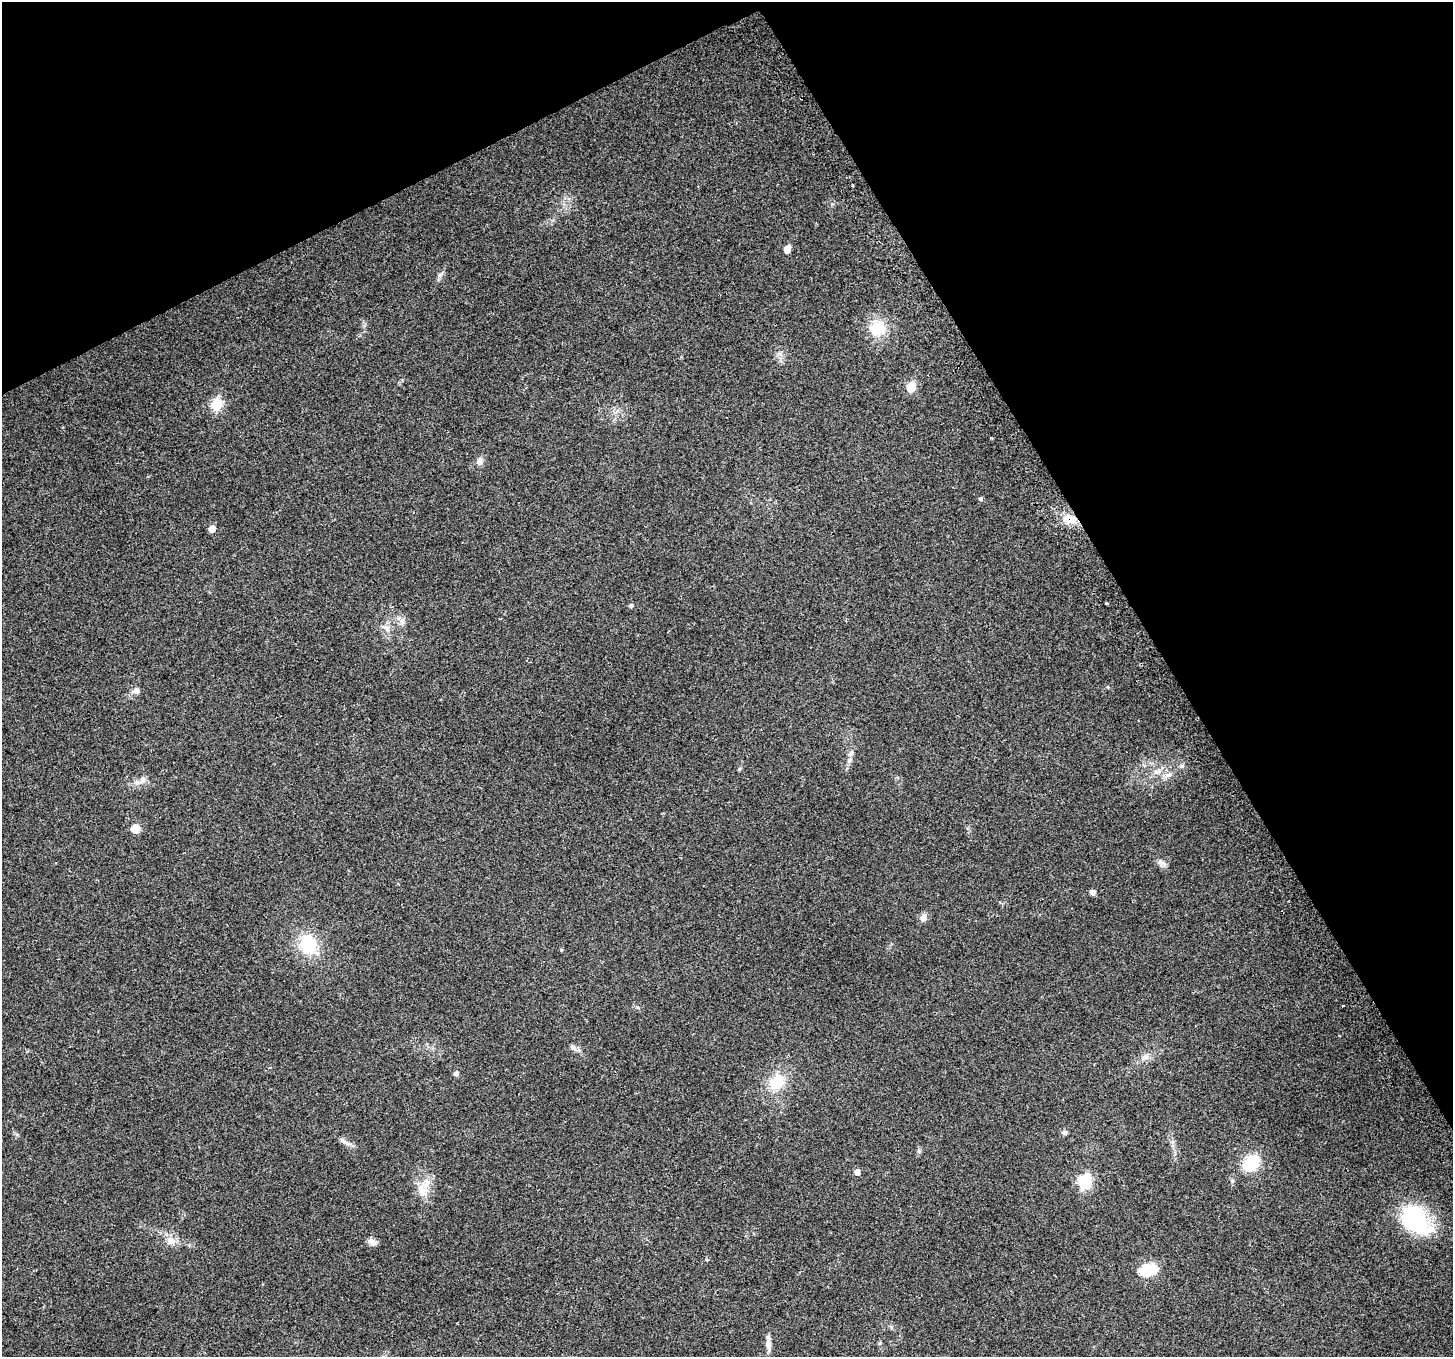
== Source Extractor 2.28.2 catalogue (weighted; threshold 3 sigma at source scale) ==
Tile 3 of 4 x 4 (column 3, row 1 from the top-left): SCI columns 2929-4379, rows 4188-5542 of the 5862 x 5723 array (HDU 1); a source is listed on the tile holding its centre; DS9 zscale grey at full resolution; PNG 1455 x 1359 px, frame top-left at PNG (2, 2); no overlay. Shown black and unused: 28% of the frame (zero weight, under 2 of 3 exposures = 2% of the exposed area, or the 3 px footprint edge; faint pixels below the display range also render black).
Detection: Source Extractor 2.28.2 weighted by HDU 2 'WHT'; one run over the whole footprint, this tile lists its part. Background 0.138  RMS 0.013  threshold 0.0574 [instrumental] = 3 sigma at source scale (4.5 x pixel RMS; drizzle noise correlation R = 1.50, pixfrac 1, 0.0396/0.0396 arcsec/px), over >= 5 px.
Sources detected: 44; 1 cosmic-ray / hot-pixel residue — not listed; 1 inside a brighter listed object's ellipse — not listed separately; the other 42 listed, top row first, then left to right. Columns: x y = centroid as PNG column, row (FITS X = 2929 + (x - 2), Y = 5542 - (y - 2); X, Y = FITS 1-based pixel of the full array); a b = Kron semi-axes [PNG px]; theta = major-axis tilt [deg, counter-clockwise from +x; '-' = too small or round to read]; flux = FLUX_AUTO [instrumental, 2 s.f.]
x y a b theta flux
852 185 3 2 - 1.4
787 249 6 5 - 14
440 275 10 5 54 3.8
877 328 19 18 - 38
911 387 6 5 - 54
216 405 6 6 - 94
479 461 9 8 - 6.7
980 499 5 5 - 1.9
1070 519 20 13 -11 20
212 529 5 5 - 13
1107 603 3 3 - 4.1
631 606 5 5 - 2.6
402 621 11 6 89 5.7
387 629 9 7 77 5.9
136 690 8 8 - 5.7
851 754 8 7 - 4.6
739 769 5 5 - 1.7
1158 771 12 6 18 6.9
1168 775 10 6 8 6.2
141 781 21 7 31 8.3
135 829 6 6 - 30
1162 863 15 6 -30 5.5
1093 892 7 6 - 4.8
923 917 10 8 68 6.6
308 944 21 19 -76 55
561 950 5 3 - 1.2
573 1047 11 7 -33 4.9
1145 1057 12 6 5 6.7
456 1074 6 5 - 3.2
777 1082 23 17 33 34
1065 1132 7 6 - 3.3
342 1141 10 6 -38 4.5
1251 1163 20 14 41 41
857 1172 5 5 - 8.1
1084 1182 7 6 - 180
422 1191 19 15 -70 18
1416 1220 39 25 -50 120
171 1241 12 12 - 11
372 1242 11 8 -44 5.6
1149 1269 22 14 10 33
880 1343 5 5 - 1.7
769 1345 16 7 -85 8.4
Overlapping masked pixels (flux is a lower limit): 1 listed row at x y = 1070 519
Unlisted compact peaks at least as high as the median listed source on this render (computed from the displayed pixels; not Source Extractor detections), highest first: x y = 637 1007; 832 204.